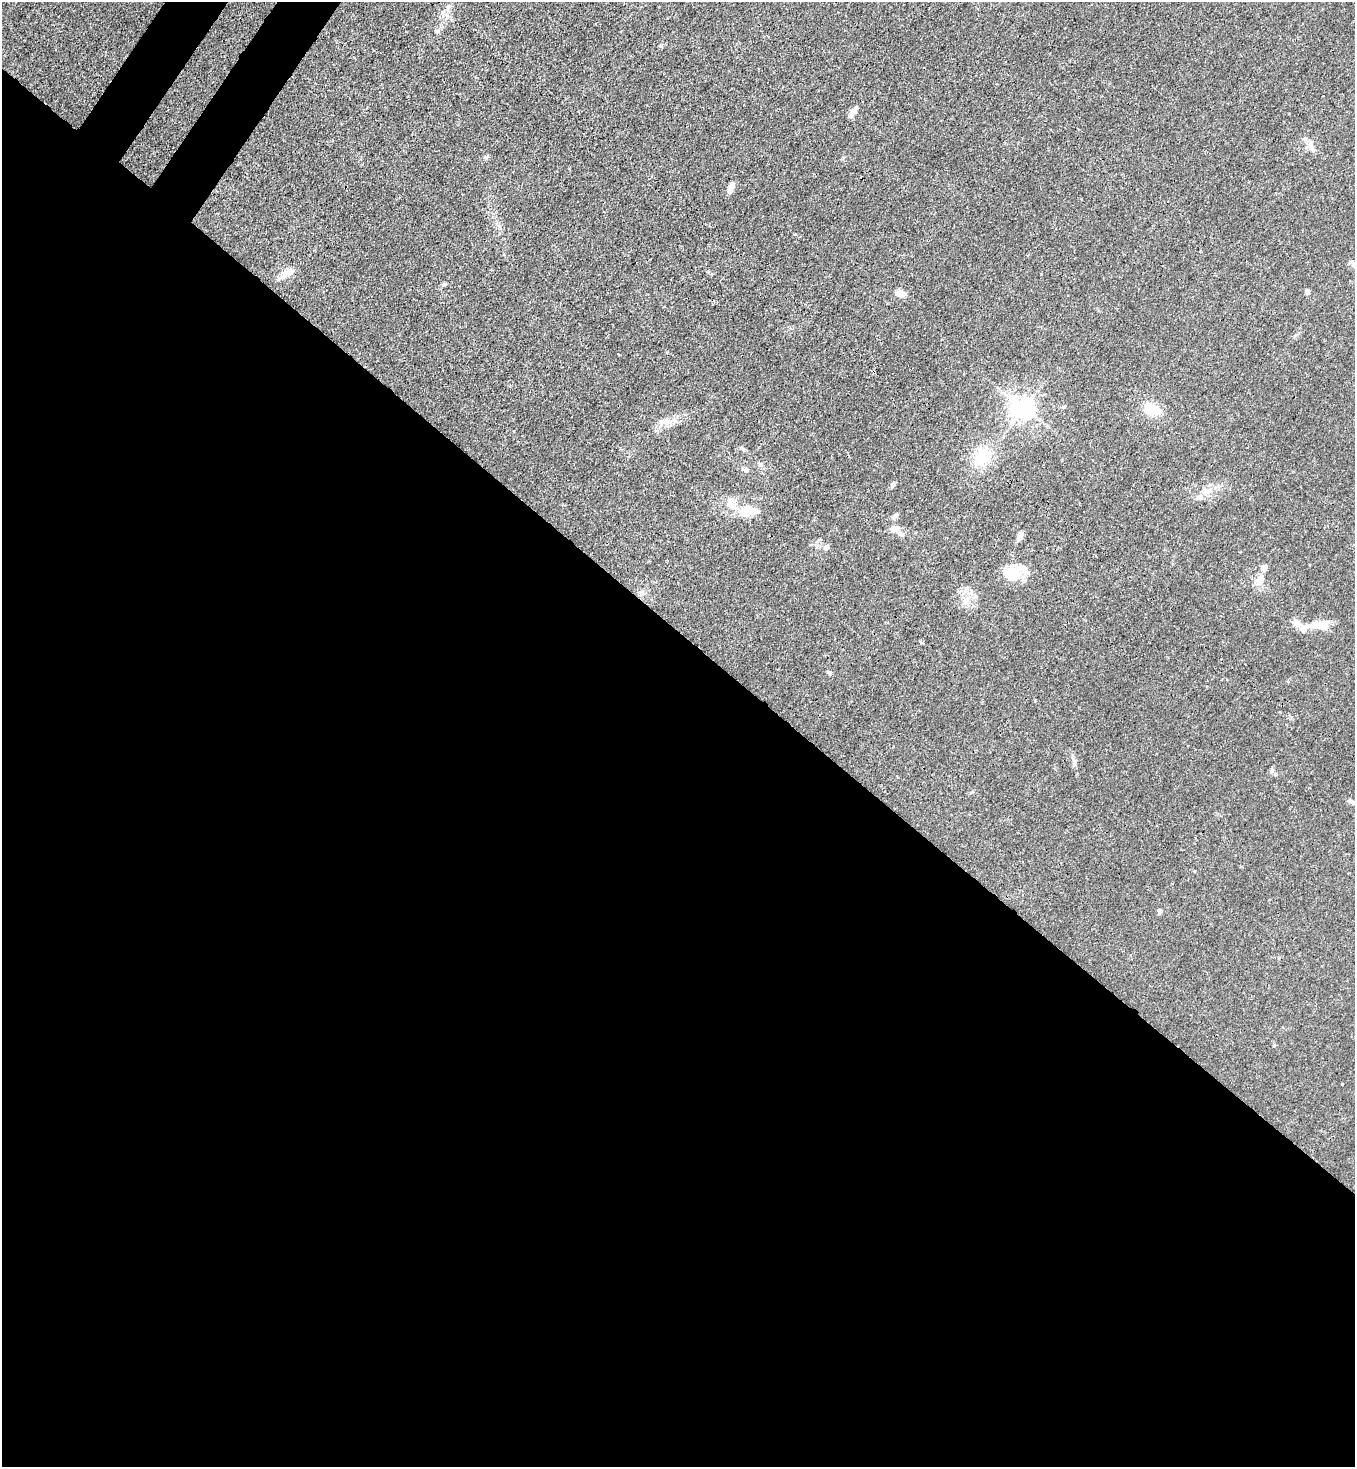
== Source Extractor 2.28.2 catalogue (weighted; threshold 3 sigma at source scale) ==
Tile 14 of 4 x 4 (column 2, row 4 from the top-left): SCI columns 1718-3070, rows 61-1525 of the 6003 x 5980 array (HDU 1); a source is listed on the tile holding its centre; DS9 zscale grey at full resolution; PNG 1357 x 1469 px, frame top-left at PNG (2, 2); no overlay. Shown black and unused: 58% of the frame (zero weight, under 3 of 4 exposures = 7% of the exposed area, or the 3 px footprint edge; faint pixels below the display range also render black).
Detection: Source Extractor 2.28.2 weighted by HDU 2 'WHT'; one run over the whole footprint, this tile lists its part. Background 0.0202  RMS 0.0028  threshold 0.0128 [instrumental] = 3 sigma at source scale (4.5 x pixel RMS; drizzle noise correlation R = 1.50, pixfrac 1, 0.05/0.05 arcsec/px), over >= 5 px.
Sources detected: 39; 5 inside a brighter listed object's ellipse — not listed separately; the other 34 listed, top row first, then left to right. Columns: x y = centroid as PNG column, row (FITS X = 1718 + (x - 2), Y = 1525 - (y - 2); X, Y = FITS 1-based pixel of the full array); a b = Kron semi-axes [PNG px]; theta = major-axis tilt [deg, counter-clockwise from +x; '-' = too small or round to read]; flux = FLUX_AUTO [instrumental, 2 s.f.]
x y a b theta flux
853 111 14 6 50 1.5
1311 146 16 4 -73 1.2
731 186 9 7 59 1.4
290 272 16 9 16 2.2
444 284 6 5 - 0.43
1307 292 6 5 - 0.75
900 294 9 7 -12 2.2
1063 407 6 3 18 0.37
1024 408 7 7 - 210
1152 410 17 12 -21 6.1
661 422 13 8 23 2
982 456 22 16 44 9
760 464 7 5 -68 0.62
745 470 8 5 -10 0.66
893 485 8 4 77 0.54
1209 491 14 8 12 2.5
731 505 15 9 -19 2.9
748 512 22 13 15 5.5
895 516 11 5 52 0.85
895 529 13 8 21 1.9
1020 534 10 7 43 1.1
826 547 7 6 - 1.1
1309 565 3 2 - 0.21
1012 573 21 17 9 7.4
1260 579 16 8 68 2.3
642 593 7 5 45 0.68
965 603 8 6 0 1.1
1296 623 11 8 -44 1.7
1320 625 23 10 -1 5.2
829 673 7 4 -34 0.47
1073 759 16 3 -73 0.95
1351 801 11 5 -23 0.79
1159 911 5 4 - 1.4
1342 1084 3 2 - 0.21
Unlisted compact peaks at least as high as the median listed source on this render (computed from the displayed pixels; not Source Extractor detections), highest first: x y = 661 46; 485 157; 795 234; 972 792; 1272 771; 959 592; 922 643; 1035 700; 1274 1045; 437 31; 667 352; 1295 336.